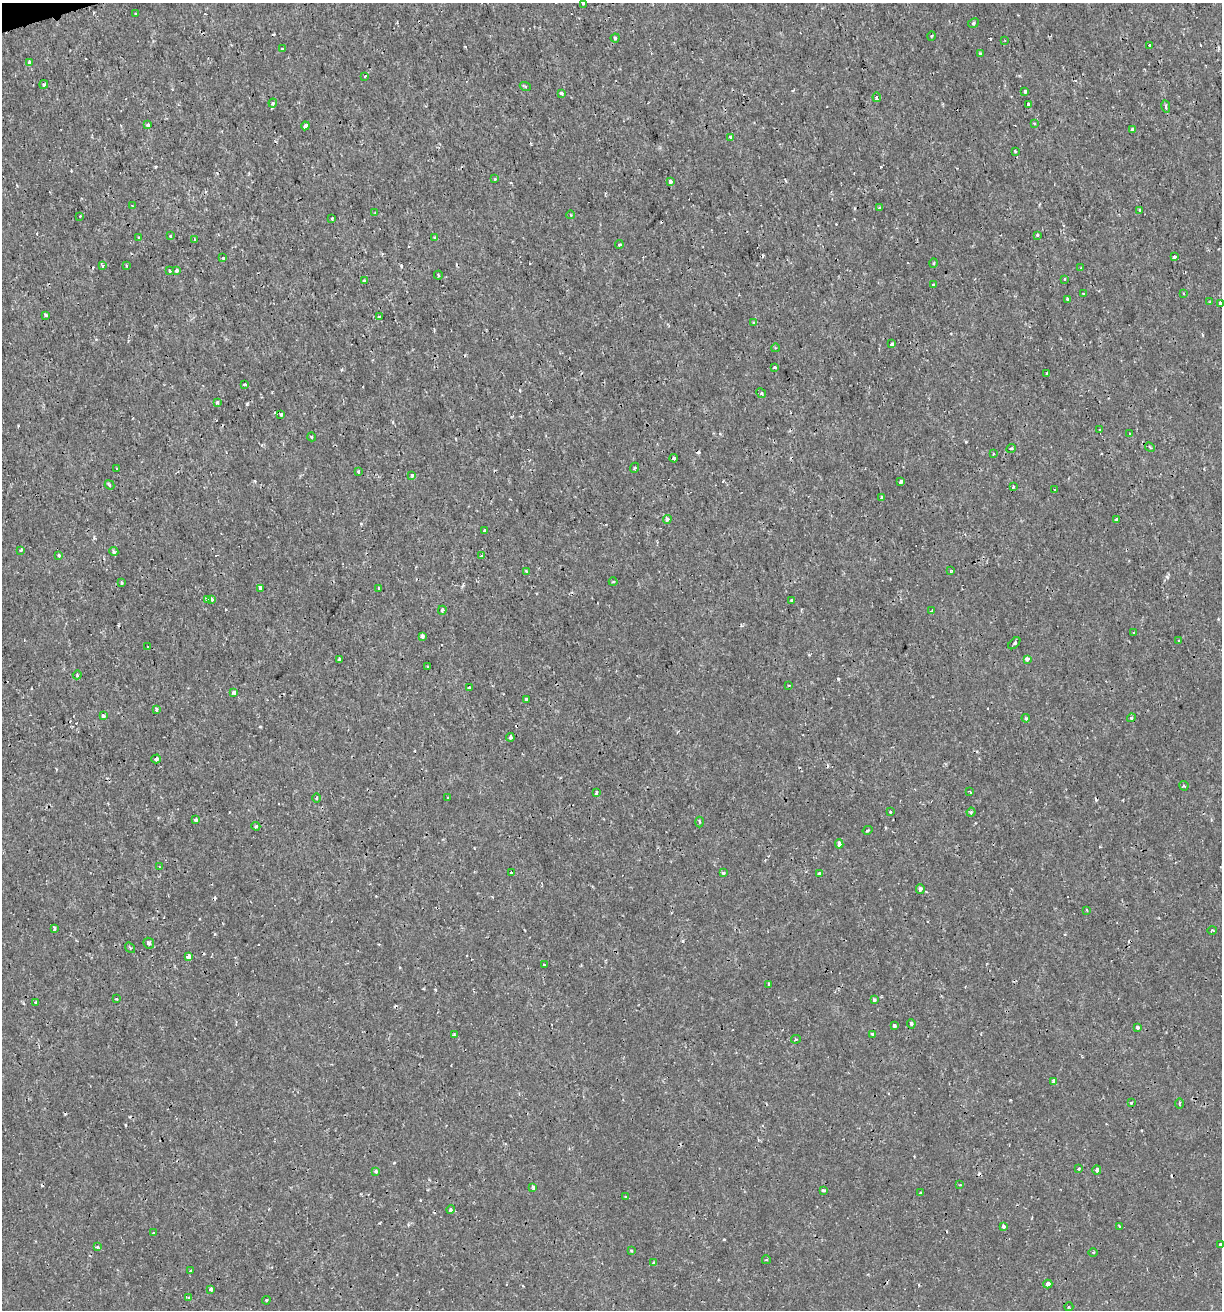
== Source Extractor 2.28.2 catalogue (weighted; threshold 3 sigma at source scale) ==
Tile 11 of 4 x 4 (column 3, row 3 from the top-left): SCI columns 2495-3714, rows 1311-2618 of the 5039 x 5235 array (HDU 1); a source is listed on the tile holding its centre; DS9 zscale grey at full resolution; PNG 1224 x 1312 px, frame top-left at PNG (2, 3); each listed source drawn as its Kron ellipse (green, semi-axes under 4 px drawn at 4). Shown black and unused: <1% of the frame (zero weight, under 2 of 3 exposures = <1% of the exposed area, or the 3 px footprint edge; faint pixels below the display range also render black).
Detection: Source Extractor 2.28.2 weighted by HDU 2 'WHT'; one run over the whole footprint, this tile lists its part. Background 7.19e-04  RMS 0.0012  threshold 0.00523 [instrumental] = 3 sigma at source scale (4.5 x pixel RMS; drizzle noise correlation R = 1.50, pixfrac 1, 0.0396/0.0396 arcsec/px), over >= 5 px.
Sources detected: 210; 28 cosmic-ray / hot-pixel residue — neither listed nor drawn; the other 182 listed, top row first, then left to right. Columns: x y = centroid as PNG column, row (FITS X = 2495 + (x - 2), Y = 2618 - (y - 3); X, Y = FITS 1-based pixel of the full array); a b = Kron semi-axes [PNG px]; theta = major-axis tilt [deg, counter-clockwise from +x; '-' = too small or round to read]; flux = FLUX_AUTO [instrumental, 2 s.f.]
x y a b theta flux
583 3 3 3 - 0.26
136 14 3 2 - 0.084
973 23 5 4 - 0.2
932 36 4 3 - 0.11
615 38 4 4 - 0.16
1005 41 3 2 - 0.093
1150 45 4 3 - 0.18
282 49 3 2 - 0.13
980 54 3 3 - 0.22
29 62 4 3 - 0.36
365 76 3 2 - 0.19
44 84 4 4 - 0.21
525 86 5 3 - 0.14
1025 91 3 3 - 0.54
561 93 4 3 - 0.25
877 97 4 3 - 0.45
273 103 4 3 - 0.14
1029 104 4 3 - 0.4
1166 107 6 3 -80 0.41
1034 123 4 2 - 0.092
148 125 3 3 - 0.52
305 126 4 3 - 0.6
1132 129 3 3 - 0.34
731 138 4 3 - 2.4
1015 151 3 2 - 0.13
495 179 3 3 - 0.12
670 181 4 3 - 0.51
132 206 3 3 - 0.18
879 207 3 3 - 0.28
1140 210 3 3 - 0.21
375 212 3 2 - 0.08
571 215 4 2 - 0.088
80 216 2 2 - 0.081
332 219 3 3 - 0.18
1037 235 3 3 - 0.26
170 236 3 2 - 0.11
139 237 4 3 - 0.13
435 238 4 3 - 0.26
194 240 3 3 - 0.13
619 245 4 3 - 0.17
1174 257 4 3 - 0.71
223 258 3 3 - 0.21
933 263 5 3 - 0.13
102 265 4 3 - 0.2
126 266 3 2 - 0.16
1081 268 3 3 - 0.096
170 271 3 3 - 0.59
177 271 3 3 - 0.45
438 275 4 2 - 0.12
1065 279 3 3 - 0.57
364 281 4 3 - 0.51
933 284 3 3 - 0.16
1083 293 2 2 - 0.076
1184 294 3 2 - 0.12
1067 299 4 3 - 0.24
1209 302 3 2 - 0.13
1220 303 4 3 - 0.53
46 315 3 3 - 0.3
379 317 4 4 - 0.19
754 322 3 3 - 0.2
892 344 4 3 - 0.25
775 348 4 3 - 0.1
775 367 3 2 - 0.17
1047 373 3 2 - 0.1
245 385 4 3 - 0.28
761 393 5 4 - 0.14
217 403 3 3 - 0.47
281 414 3 3 - 0.46
1100 429 2 2 - 0.13
1130 434 4 3 - 0.1
312 437 4 3 - 0.092
1150 447 5 3 - 0.15
1011 448 5 4 - 0.24
993 454 3 2 - 0.083
674 458 4 3 - 0.34
634 468 5 3 - 0.13
117 469 3 2 - 0.18
358 472 3 3 - 0.1
412 475 3 3 - 0.55
901 481 4 3 - 0.28
110 485 5 4 - 0.18
1013 487 4 3 - 0.18
1055 489 3 2 - 0.13
881 498 3 3 - 1
667 519 4 4 - 0.41
1116 519 3 3 - 0.21
485 530 3 3 - 0.26
21 550 3 2 - 0.23
114 551 4 3 - 0.34
59 555 3 3 - 0.28
481 556 3 3 - 0.33
526 571 4 3 - 0.17
951 571 3 2 - 0.12
613 582 4 3 - 0.12
121 583 3 3 - 0.22
261 588 4 3 - 0.49
379 588 3 2 - 0.089
207 599 4 3 - 0.38
211 599 4 3 - 0.66
792 600 3 3 - 0.25
442 610 4 4 - 0.23
932 611 4 3 - 0.12
1133 632 3 2 - 0.14
422 637 4 3 - 0.34
1179 640 3 3 - 0.16
1014 643 7 3 45 0.15
148 647 3 2 - 0.085
339 659 3 3 - 0.36
1027 659 4 3 - 0.55
428 666 3 2 - 0.13
77 675 4 3 - 0.14
789 685 3 2 - 0.095
469 687 3 2 - 0.13
234 693 4 3 - 0.33
526 699 3 3 - 0.5
156 709 3 3 - 0.22
103 715 3 3 - 0.32
1026 718 4 3 - 0.13
1131 718 4 4 - 0.28
510 737 4 3 - 0.28
156 759 4 3 - 0.45
1184 786 5 4 - 0.15
597 792 3 3 - 0.23
970 792 4 2 - 0.15
317 798 5 3 - 0.11
448 798 3 2 - 0.1
890 812 3 3 - 0.32
971 812 4 4 - 0.16
196 820 3 3 - 0.3
699 822 5 3 - 0.13
256 826 4 4 - 0.16
868 830 5 3 - 0.12
839 844 5 3 - 0.7
160 867 4 3 - 0.12
511 872 3 3 - 0.17
723 873 4 3 - 0.19
819 874 3 3 - 0.27
920 889 5 4 - 0.34
1087 910 3 2 - 0.12
55 928 4 2 - 0.2
1212 930 5 3 - 0.14
149 943 6 5 - 0.37
130 948 5 3 - 0.14
189 956 3 3 - 2.6
544 965 3 3 - 0.13
769 984 4 3 - 0.34
117 999 3 2 - 0.11
874 1000 3 3 - 0.2
35 1003 3 2 - 0.13
911 1024 4 3 - 0.3
894 1026 4 3 - 0.42
1138 1028 3 3 - 0.61
873 1034 3 3 - 0.27
454 1035 3 3 - 0.2
796 1039 5 4 - 0.18
1053 1081 4 3 - 0.39
1131 1102 3 3 - 0.19
1179 1103 5 3 - 0.15
1079 1168 3 3 - 0.14
1097 1170 5 3 - 0.27
376 1171 4 4 - 0.28
960 1185 3 3 - 0.096
533 1187 4 3 - 0.29
823 1190 4 3 - 0.63
920 1193 3 3 - 0.18
625 1197 4 3 - 0.099
451 1210 4 4 - 0.28
1004 1226 4 3 - 0.34
1120 1226 3 3 - 0.14
154 1233 3 3 - 0.18
1221 1245 4 3 - 0.29
97 1247 4 4 - 0.18
631 1251 4 3 - 0.14
1093 1252 4 3 - 0.1
766 1260 4 4 - 0.14
654 1262 4 3 - 0.1
190 1271 3 2 - 0.12
1048 1284 4 3 - 2.4
211 1289 4 3 - 0.54
189 1298 3 2 - 0.35
266 1300 4 3 - 0.14
1069 1307 4 3 - 0.14
Isophote crosses this tile's border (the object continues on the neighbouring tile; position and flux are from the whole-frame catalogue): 3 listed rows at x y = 583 3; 1220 303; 1221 1245
Unlisted compact peaks at least as high as the median listed source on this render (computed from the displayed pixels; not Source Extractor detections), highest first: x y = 838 679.